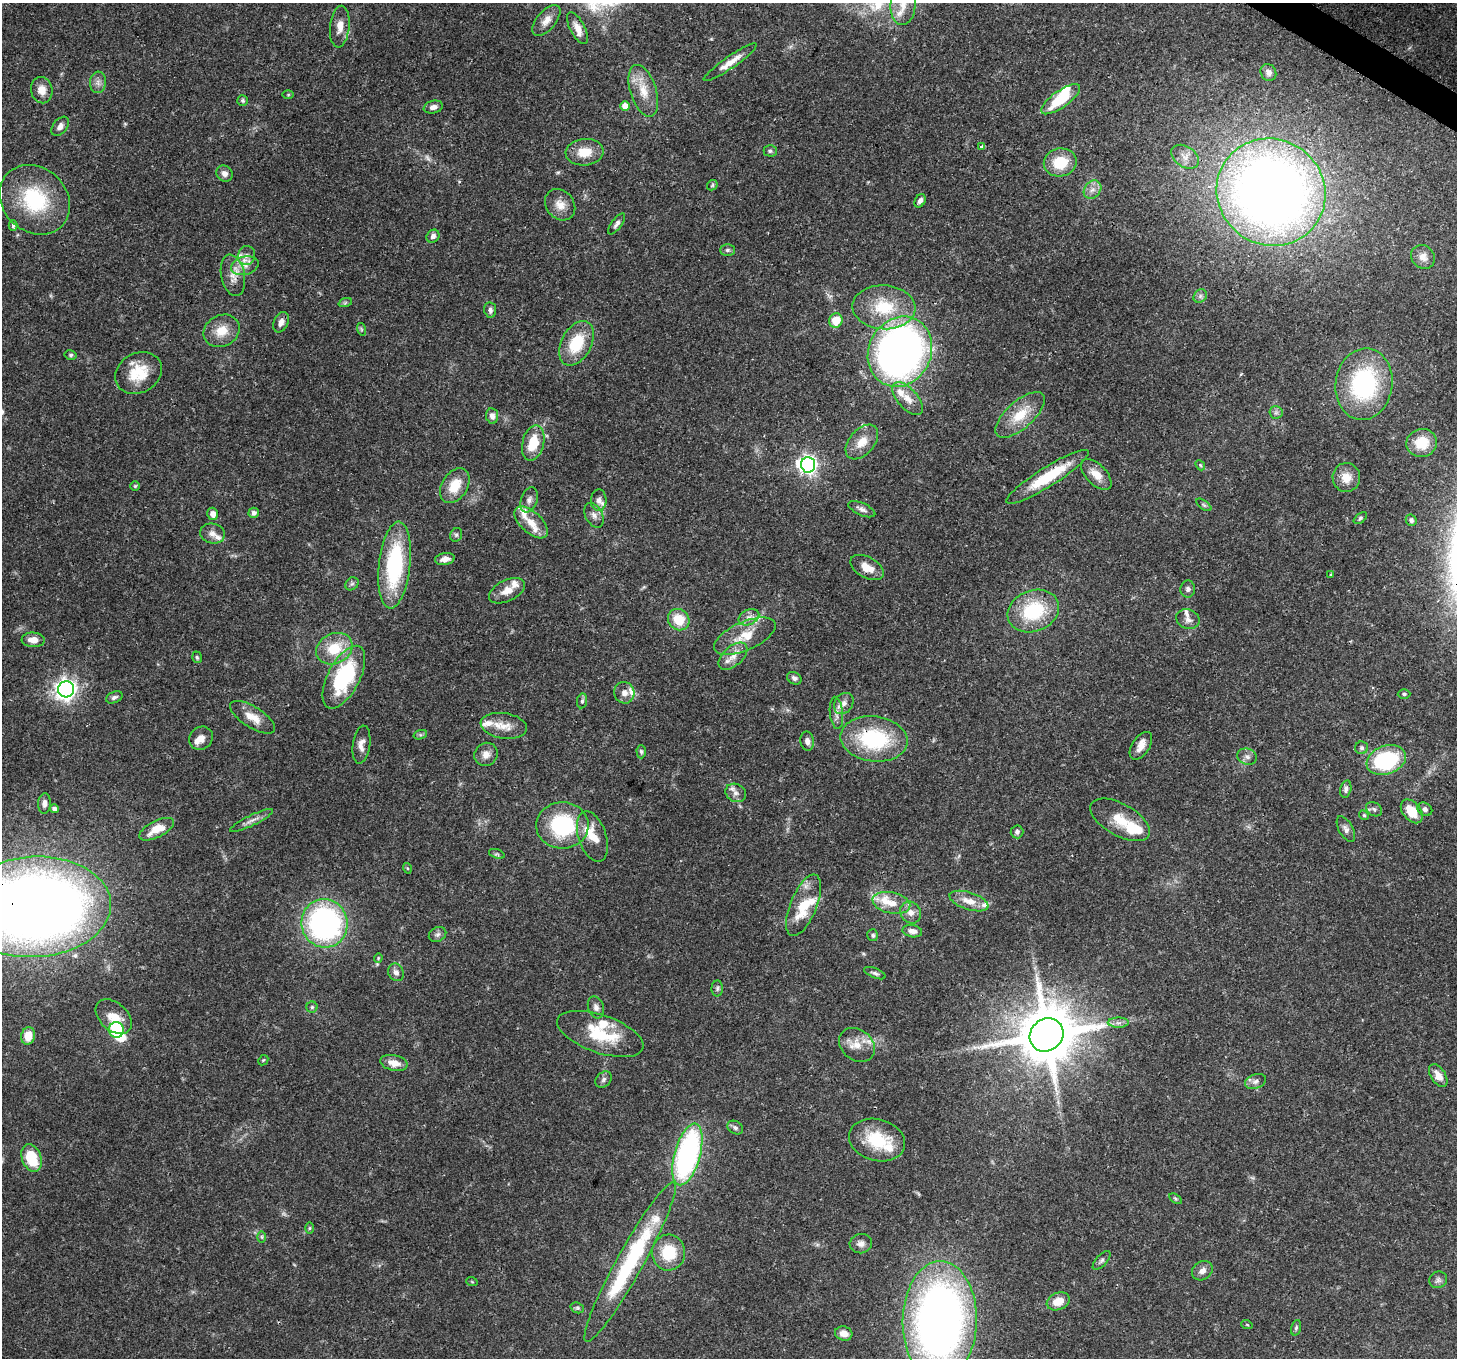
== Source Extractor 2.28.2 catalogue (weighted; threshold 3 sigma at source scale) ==
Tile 10 of 4 x 4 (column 2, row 3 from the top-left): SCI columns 1537-2991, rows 1714-3069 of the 5972 x 6065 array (HDU 1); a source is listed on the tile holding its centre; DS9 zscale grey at full resolution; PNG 1459 x 1360 px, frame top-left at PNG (2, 3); each listed source drawn as its Kron ellipse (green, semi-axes under 4 px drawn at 4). Shown black and unused: <1% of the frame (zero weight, under 3 of 4 exposures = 8% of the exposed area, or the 3 px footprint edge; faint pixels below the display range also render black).
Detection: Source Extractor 2.28.2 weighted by HDU 2 'WHT'; one run over the whole footprint, this tile lists its part. Background 0.0538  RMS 0.0028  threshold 0.0127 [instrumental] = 3 sigma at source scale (4.5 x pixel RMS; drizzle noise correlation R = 1.50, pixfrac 1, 0.0396/0.0396 arcsec/px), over >= 5 px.
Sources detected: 205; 2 too faint to see at this stretch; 4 inside a brighter object's white glare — neither listed nor drawn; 23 inside a brighter listed object's ellipse — not listed separately; the other 176 listed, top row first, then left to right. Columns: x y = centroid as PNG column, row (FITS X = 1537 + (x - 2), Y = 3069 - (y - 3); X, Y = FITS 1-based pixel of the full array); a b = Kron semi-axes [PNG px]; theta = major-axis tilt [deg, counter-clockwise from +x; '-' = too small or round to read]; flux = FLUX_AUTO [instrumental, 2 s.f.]
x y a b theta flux
903 4 21 12 86 5.6
546 20 18 9 50 2.6
340 27 21 9 84 3.2
577 28 18 7 -62 2.7
730 62 32 6 35 3.5
1268 72 9 7 -60 1.4
98 82 11 8 84 1.5
42 90 13 10 -78 3.2
643 91 27 13 -72 5.9
288 95 6 4 1 0.34
1061 99 23 8 36 12
243 101 5 5 - 0.53
625 106 5 5 - 2.6
433 107 10 6 12 1.5
60 126 11 7 52 1.4
981 146 4 3 - 0.74
770 151 6 5 - 0.57
584 152 19 13 5 5.7
1185 157 15 10 -33 2.4
1060 162 16 14 11 8.3
224 173 9 7 -44 1.4
712 185 6 4 48 0.39
1092 190 10 8 50 1.7
1271 192 55 53 -36 300
35 200 38 32 -43 23
920 201 7 5 60 1.1
560 205 17 14 -50 3.4
617 224 12 5 54 1
13 226 5 4 - 0.77
433 236 7 6 - 1.1
727 250 7 5 0 0.73
246 255 9 8 - 1.8
1423 257 13 11 -43 2.4
245 266 14 9 16 3
233 275 21 11 -78 3.7
1200 296 7 6 - 0.85
345 303 7 4 19 0.44
884 307 31 22 -3 14
490 310 7 6 - 0.89
836 321 7 6 - 5.6
281 322 10 7 67 1.6
361 329 6 4 -72 0.38
222 331 19 15 29 5.2
576 343 24 15 61 12
900 352 36 31 62 160
71 355 6 4 -12 0.52
139 373 24 19 29 8.9
1364 384 36 28 81 35
908 399 20 10 -49 3.4
1276 412 6 6 - 0.75
1020 415 30 13 42 7.9
492 416 7 6 - 1.5
862 442 20 12 49 4.3
533 443 18 10 76 7.7
1422 443 15 14 - 6.3
808 465 8 7 - 86
1200 465 6 4 -48 0.4
1096 475 19 10 -45 3.7
1048 477 48 9 32 14
1346 477 14 14 - 3.8
135 486 5 5 - 0.35
455 486 19 13 58 6.2
529 500 13 8 70 1.5
599 500 11 7 89 1.3
1204 505 9 4 -36 0.6
862 509 14 6 -24 1.3
254 513 5 5 - 1
213 514 6 5 - 2.1
594 515 13 8 -62 1.7
1360 518 7 4 39 0.55
1411 520 6 5 - 0.87
531 522 20 10 -43 4.4
213 533 12 10 -14 1.9
456 535 7 5 63 0.56
445 559 10 6 10 1.9
395 565 43 15 84 31
867 567 18 10 -29 3.7
1331 574 3 2 - 0.18
352 584 7 6 - 0.66
1188 589 8 7 - 0.88
507 591 19 10 26 3.4
1033 611 26 20 22 19
749 617 11 7 26 1.6
1188 619 12 9 -22 1.6
679 620 11 10 - 7
745 636 33 14 24 7.7
33 640 11 7 -4 2.9
334 649 19 15 26 9.2
733 656 17 9 42 3.2
197 657 6 4 -72 0.48
344 677 34 16 62 28
794 678 7 6 - 1.1
66 689 8 8 - 160
624 693 11 10 - 1.9
1404 694 6 4 0 0.5
114 697 9 5 22 0.88
582 701 7 5 80 0.68
844 703 11 9 53 1.6
836 713 16 6 -84 1.7
253 717 26 10 -32 4.4
504 726 23 12 -9 4.2
420 735 7 4 18 0.53
201 738 12 11 - 2.4
874 739 33 22 -8 26
807 741 9 6 -80 1.3
361 745 19 8 82 2.2
1141 746 15 8 57 2.6
1362 748 6 6 - 0.82
641 752 6 4 -88 0.58
486 754 12 11 - 2.2
1247 757 10 8 -17 1.4
1386 760 20 14 19 28
1346 789 9 5 77 0.89
736 793 11 9 -27 1.7
45 804 10 6 86 1.3
54 809 5 4 - 0.95
1374 809 8 6 -32 0.9
1425 809 8 6 -33 0.92
1412 811 13 9 -51 6.2
1364 815 5 4 - 0.4
1120 820 33 16 -29 7.8
251 821 24 5 26 1.7
562 825 26 23 2 25
157 829 19 8 27 5.3
1346 829 14 7 -60 1.3
1017 832 6 6 - 0.98
592 836 26 14 -72 6.1
497 854 8 4 -18 0.53
407 868 5 3 - 0.29
969 901 20 8 -18 3.9
891 903 19 10 -12 4.4
804 905 33 13 68 10
35 907 76 50 3 410
911 912 11 9 -57 2.2
324 923 24 23 - 73
912 931 10 6 -10 1.6
437 934 9 7 26 0.95
873 935 6 5 - 0.61
378 958 4 4 - 0.28
396 972 9 7 -60 1.3
875 973 11 5 -22 0.76
717 988 8 5 88 0.71
312 1007 5 5 - 0.53
596 1007 11 7 -71 1.3
114 1017 21 13 -42 6
1118 1023 11 5 0 1.1
116 1030 8 7 - 16
600 1034 45 19 -19 14
1047 1035 18 16 40 2000
28 1036 9 7 80 4.4
857 1045 19 15 -40 4.3
263 1060 6 4 45 0.37
394 1063 14 8 -12 3.4
1438 1076 13 7 -58 2.5
604 1079 9 7 47 0.9
1255 1081 11 7 19 1.3
735 1128 8 6 -31 0.88
877 1140 28 21 -16 13
687 1154 32 13 74 69
32 1158 14 9 -70 10
1176 1199 7 4 -31 0.42
309 1228 6 4 89 0.36
262 1237 6 4 -89 0.35
861 1244 11 9 11 1.6
669 1252 18 16 83 10
1102 1260 12 5 48 0.86
630 1262 91 13 61 38
1202 1271 11 9 36 1.7
1438 1280 9 8 - 0.95
472 1282 6 3 -19 0.29
1058 1301 12 8 23 4.2
577 1308 7 5 -20 0.53
940 1321 60 37 88 200
1247 1325 6 3 -20 0.29
1296 1328 8 5 73 0.54
844 1333 9 7 -16 2.3
Overlapping masked pixels (flux is a lower limit): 7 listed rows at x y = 233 275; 900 352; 1048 477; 874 739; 35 907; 1047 1035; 630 1262
Isophote crosses this tile's border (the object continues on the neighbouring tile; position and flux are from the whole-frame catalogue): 3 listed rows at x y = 903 4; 35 907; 940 1321